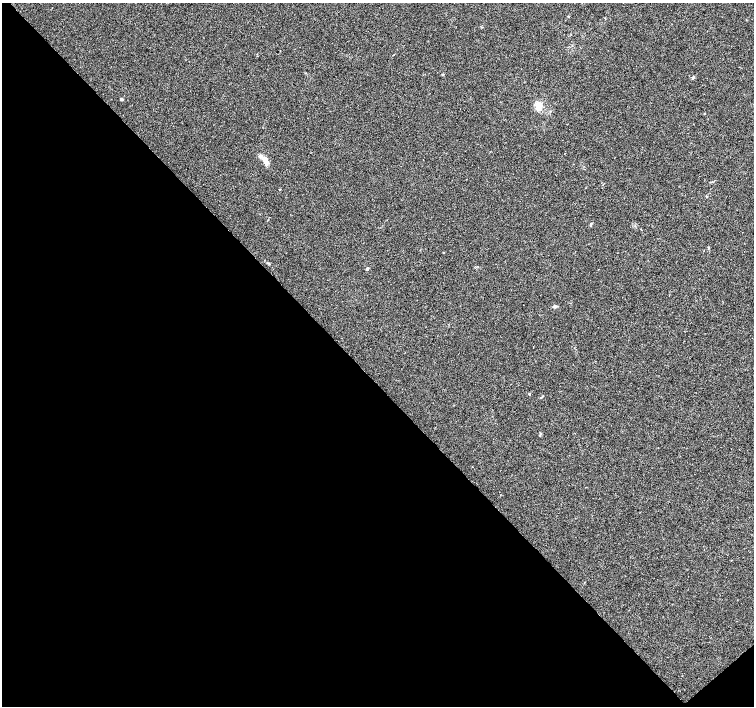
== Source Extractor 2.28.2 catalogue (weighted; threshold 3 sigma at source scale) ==
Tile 14 of 4 x 4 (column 2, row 4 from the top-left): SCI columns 1505-3008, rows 151-1557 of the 6022 x 5995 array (HDU 1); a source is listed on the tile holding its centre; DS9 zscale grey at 2 x 2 block average (1 PNG px = mean of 2 x 2 image px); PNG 756 x 708 px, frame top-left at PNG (2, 3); no overlay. Shown black and unused: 47% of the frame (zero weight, under 3 of 4 exposures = <1% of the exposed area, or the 3 px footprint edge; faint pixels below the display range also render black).
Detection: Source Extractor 2.28.2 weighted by HDU 2 'WHT'; one run over the whole footprint, this tile lists its part. Background 0.00756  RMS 0.0021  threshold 0.00959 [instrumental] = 3 sigma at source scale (4.5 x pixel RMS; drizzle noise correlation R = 1.50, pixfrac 1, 0.0396/0.0396 arcsec/px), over >= 5 px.
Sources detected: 8; all 8 listed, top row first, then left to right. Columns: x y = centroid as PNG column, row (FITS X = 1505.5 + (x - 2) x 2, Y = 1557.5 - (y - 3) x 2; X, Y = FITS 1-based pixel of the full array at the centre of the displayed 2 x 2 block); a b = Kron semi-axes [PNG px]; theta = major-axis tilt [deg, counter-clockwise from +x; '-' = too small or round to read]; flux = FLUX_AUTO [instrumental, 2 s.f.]
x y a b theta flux
693 78 4 3 - 0.49
121 99 3 3 - 0.54
539 105 7 5 79 6.6
266 161 10 5 -65 4.2
708 247 3 2 - 0.28
367 269 2 2 - 1.6
555 306 5 3 - 0.78
529 394 2 2 - 0.52